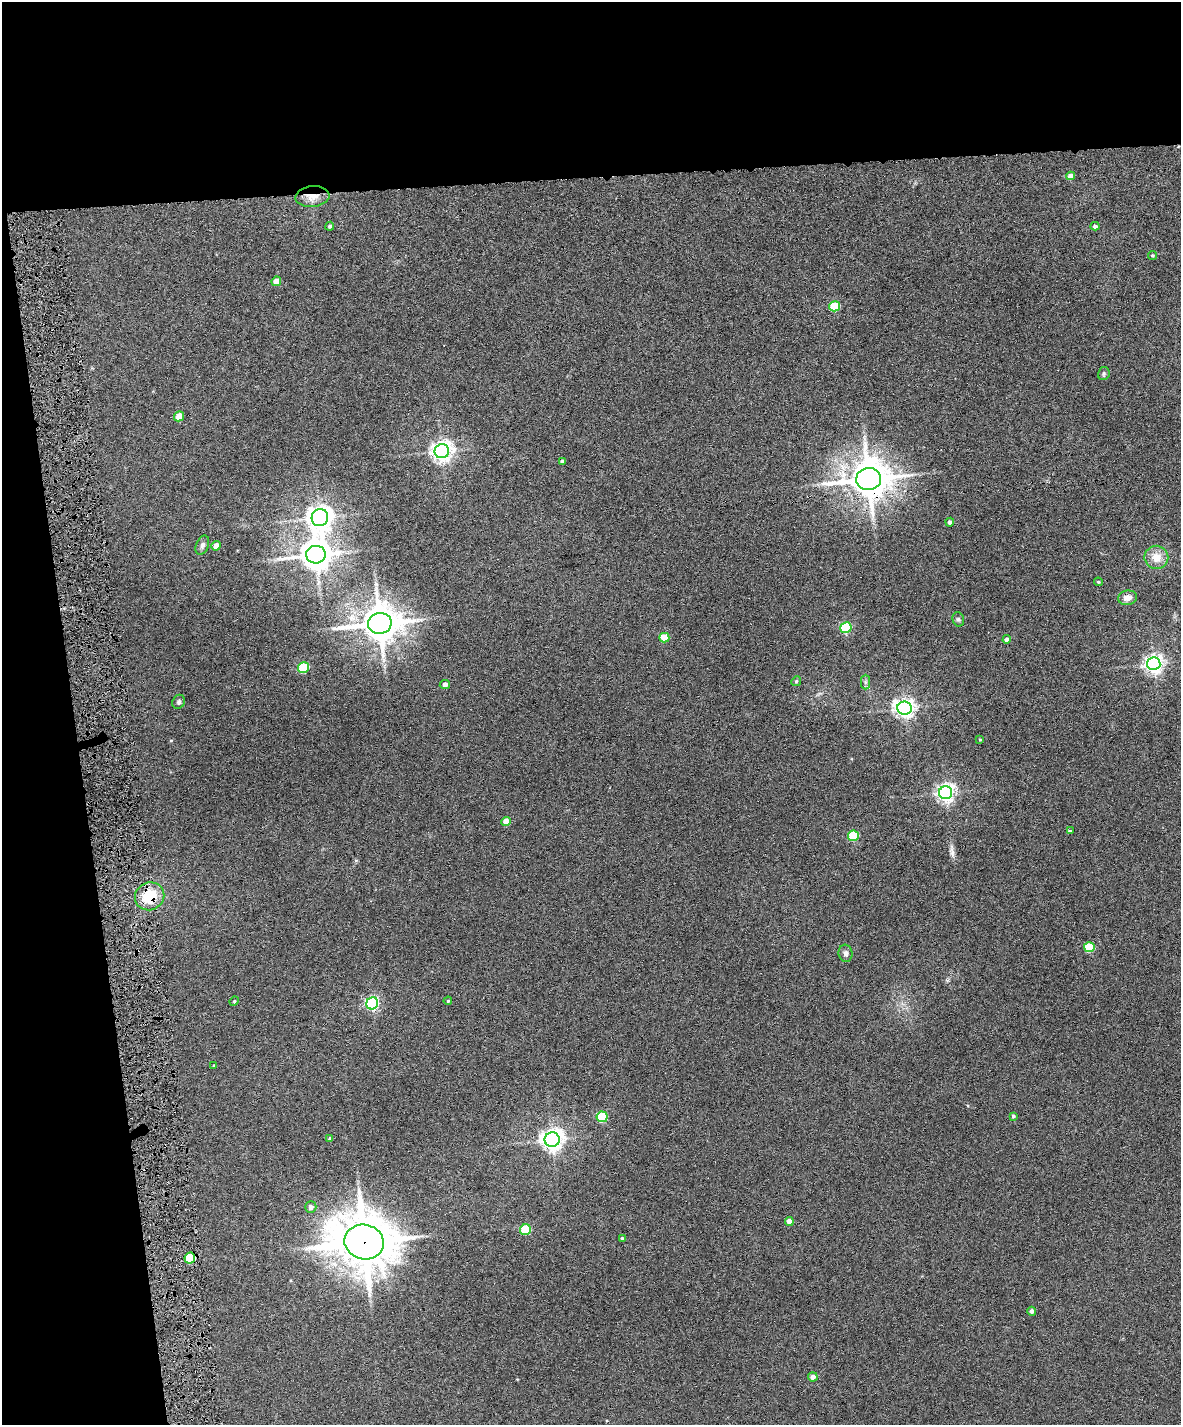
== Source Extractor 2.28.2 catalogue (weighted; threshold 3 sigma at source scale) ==
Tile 1 of 4 x 3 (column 1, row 1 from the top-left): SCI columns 1-1179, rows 2983-4405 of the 4717 x 4648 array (HDU 1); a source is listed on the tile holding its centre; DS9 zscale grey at full resolution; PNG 1183 x 1427 px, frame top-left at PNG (2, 2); each listed source drawn as its Kron ellipse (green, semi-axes under 4 px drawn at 4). Shown black and unused: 19% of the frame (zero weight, under 6 of 12 exposures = <1% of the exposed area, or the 3 px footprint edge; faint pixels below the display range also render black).
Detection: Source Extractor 2.28.2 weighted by HDU 2 'WHT'; one run over the whole footprint, this tile lists its part. Background 0.0853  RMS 0.0036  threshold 0.0149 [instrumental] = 3 sigma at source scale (4.09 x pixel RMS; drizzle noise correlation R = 1.36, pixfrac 0.8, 0.05/0.05 arcsec/px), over >= 5 px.
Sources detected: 57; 1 long thin detection or spike segment (spike, bleed or trail) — neither listed nor drawn; the other 56 listed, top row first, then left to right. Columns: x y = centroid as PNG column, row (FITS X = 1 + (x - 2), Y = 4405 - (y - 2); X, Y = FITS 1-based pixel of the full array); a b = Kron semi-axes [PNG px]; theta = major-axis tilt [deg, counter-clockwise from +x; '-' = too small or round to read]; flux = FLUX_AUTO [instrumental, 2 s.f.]
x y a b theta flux
1071 176 4 4 - 2.5
312 197 17 10 5 4
330 226 4 4 - 0.65
1095 226 4 4 - 0.93
1152 255 4 4 - 0.42
276 281 5 4 - 3.4
835 306 5 5 - 15
1104 374 7 6 - 0.65
179 416 5 4 - 5.5
442 451 7 7 - 200
562 461 4 3 - 0.73
869 479 12 11 - 970
320 518 9 8 - 310
950 522 4 4 - 0.86
202 545 10 6 69 1.1
216 546 5 4 - 2
316 555 10 8 6 630
1156 557 12 11 - 4.5
1098 582 4 3 - 0.37
1128 598 9 7 8 2.8
958 619 7 5 -75 0.67
380 623 12 10 11 890
846 628 5 5 - 27
664 638 5 5 - 8.7
1007 639 4 4 - 1.5
1154 664 6 6 - 160
303 667 5 5 - 19
796 681 5 4 - 0.42
865 682 7 4 -90 0.73
445 685 5 4 - 1.4
179 702 7 6 - 0.69
905 708 7 6 - 170
980 739 4 3 - 0.32
946 793 6 6 - 140
506 822 5 4 - 3.6
1070 831 4 3 - 0.32
853 836 5 5 - 17
150 896 15 13 28 11
1089 947 5 5 - 17
846 953 9 7 -84 1.1
234 1001 5 4 - 0.37
448 1001 4 3 - 0.33
372 1003 6 6 - 61
214 1066 3 3 - 0.31
1013 1116 3 3 - 0.5
602 1117 5 5 - 21
330 1139 4 4 - 0.78
552 1140 7 7 - 240
311 1207 6 5 - 1.4
789 1221 4 4 - 2.9
526 1230 5 5 - 13
622 1239 4 3 - 0.8
364 1242 20 17 -15 1600
190 1258 5 5 - 12
1032 1311 4 4 - 0.88
813 1377 5 4 - 1.8
Overlapping masked pixels (flux is a lower limit): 5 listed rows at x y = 312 197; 869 479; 150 896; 364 1242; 190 1258